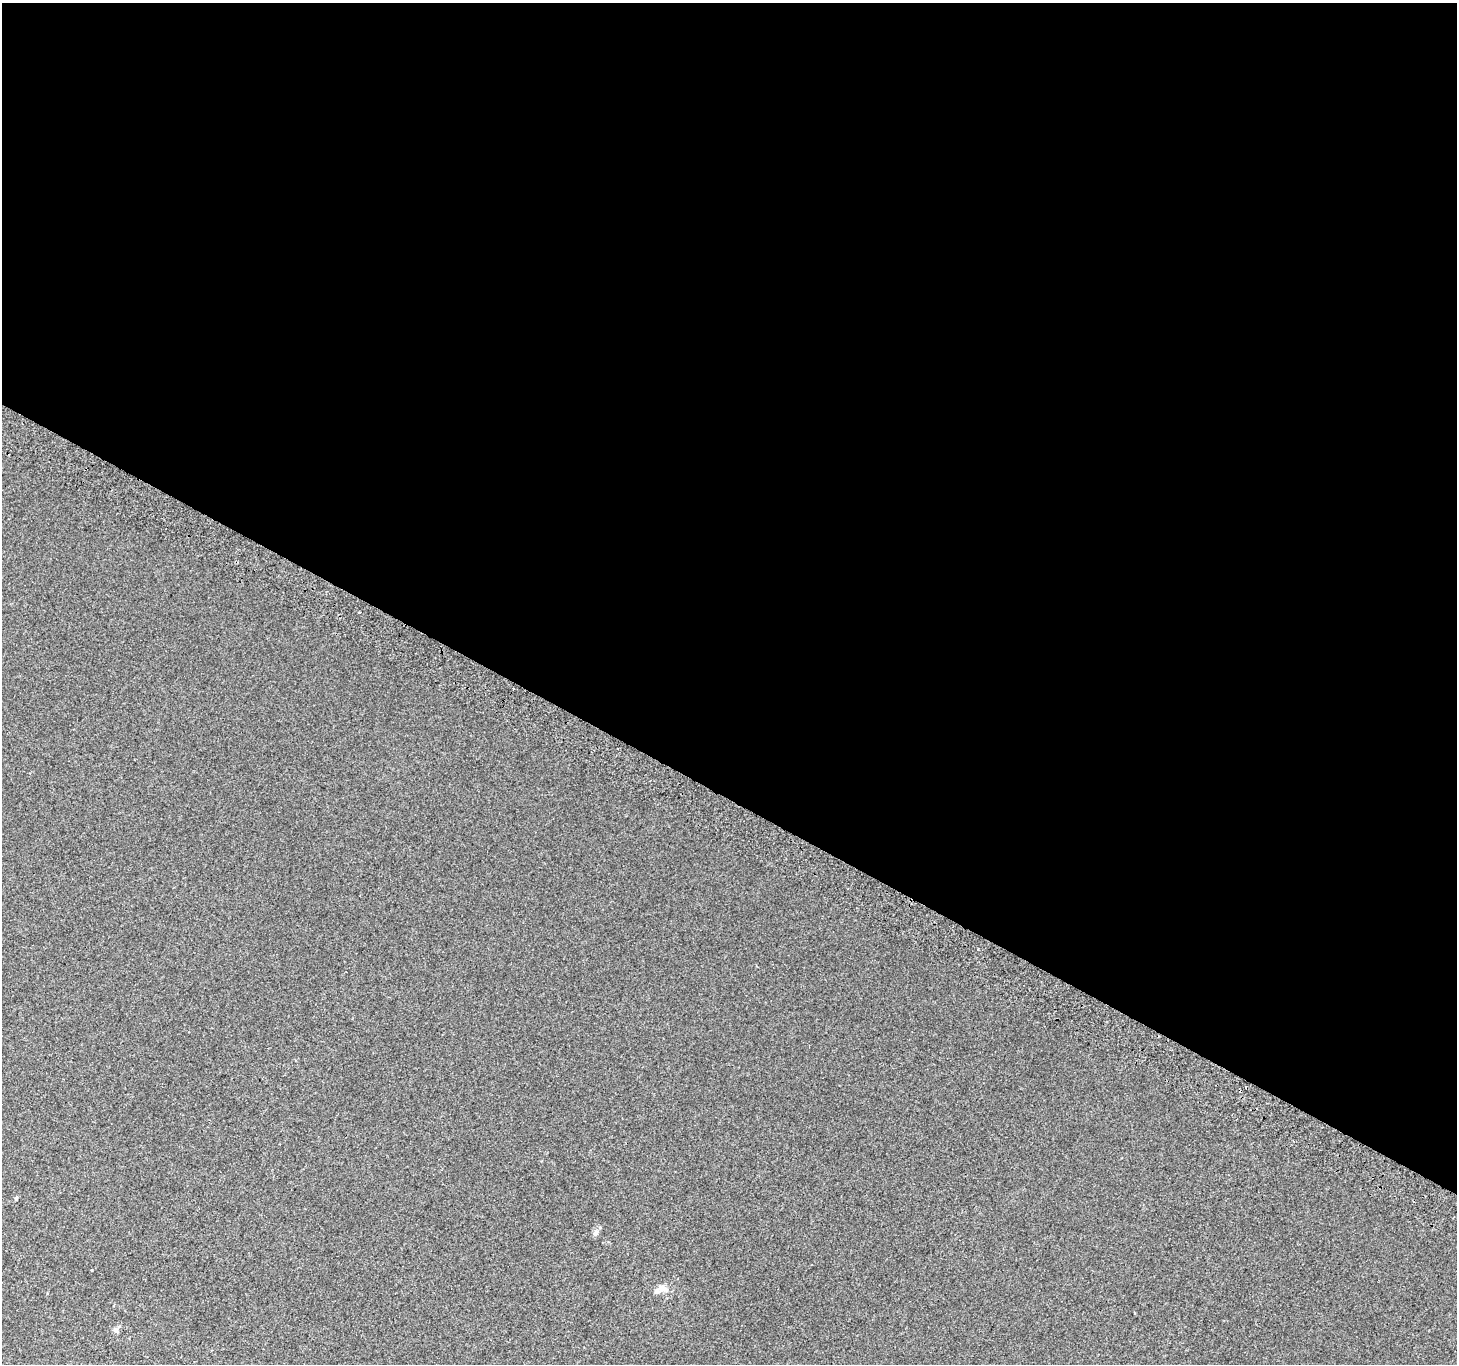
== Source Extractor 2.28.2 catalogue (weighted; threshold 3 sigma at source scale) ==
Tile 3 of 4 x 4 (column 3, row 1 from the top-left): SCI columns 2938-4392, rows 4387-5748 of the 5868 x 5981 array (HDU 1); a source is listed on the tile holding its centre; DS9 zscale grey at full resolution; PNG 1459 x 1366 px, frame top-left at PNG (2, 3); no overlay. Shown black and unused: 59% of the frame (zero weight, under 2 of 3 exposures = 2% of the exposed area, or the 3 px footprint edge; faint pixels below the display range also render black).
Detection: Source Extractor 2.28.2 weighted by HDU 2 'WHT'; one run over the whole footprint, this tile lists its part. Background 0.00199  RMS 0.0054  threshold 0.0244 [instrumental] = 3 sigma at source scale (4.5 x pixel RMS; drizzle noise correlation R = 1.50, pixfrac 1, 0.0396/0.0396 arcsec/px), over >= 5 px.
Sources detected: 8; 1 cosmic-ray / hot-pixel residue — not listed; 2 inside a brighter listed object's ellipse — not listed separately; the other 5 listed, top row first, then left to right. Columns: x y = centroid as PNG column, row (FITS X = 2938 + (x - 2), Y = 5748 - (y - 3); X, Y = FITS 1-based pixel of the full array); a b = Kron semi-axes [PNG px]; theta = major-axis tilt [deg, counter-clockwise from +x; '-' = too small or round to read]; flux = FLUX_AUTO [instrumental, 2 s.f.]
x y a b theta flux
513 689 3 2 - 0.61
16 1198 5 4 - 0.69
596 1233 10 6 46 1.8
661 1288 8 8 - 2.8
116 1330 8 6 -66 1.5